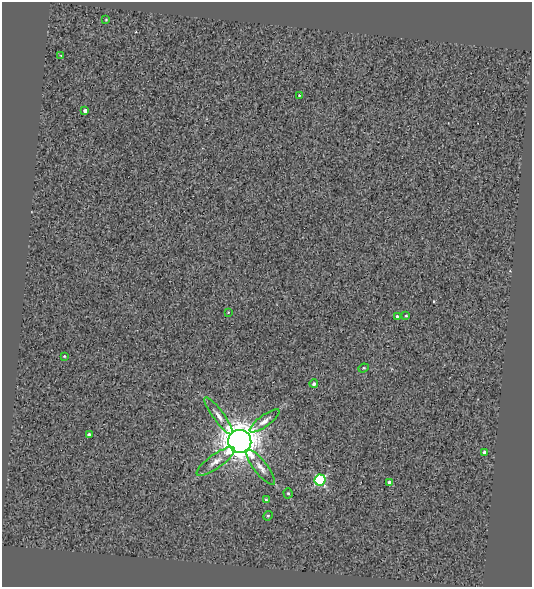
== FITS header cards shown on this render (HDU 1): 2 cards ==
NAXIS1  =                  530
NAXIS2  =                  585

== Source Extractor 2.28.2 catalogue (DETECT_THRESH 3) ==
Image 530 x 585 px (HDU 1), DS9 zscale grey, 1 PNG px = 1 image px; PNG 534 x 589 px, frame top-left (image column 1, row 585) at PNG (2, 2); each listed source drawn as its Kron ellipse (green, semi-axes under 4 px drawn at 4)
Background 0.464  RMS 7.5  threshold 22.5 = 3 sigma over >= 5 px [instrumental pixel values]
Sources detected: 22; all 22 listed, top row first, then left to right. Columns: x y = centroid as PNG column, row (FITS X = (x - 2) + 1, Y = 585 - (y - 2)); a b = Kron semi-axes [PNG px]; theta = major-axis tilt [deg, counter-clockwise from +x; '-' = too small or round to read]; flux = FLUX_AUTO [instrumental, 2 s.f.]
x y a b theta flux
106 20 3 2 - 3.5e+02
61 56 3 2 - 7.0e+02
299 95 3 2 - 4.8e+02
85 111 3 3 - 1.9e+03
228 312 3 2 - 3.1e+02
397 316 3 3 - 8.4e+02
406 316 3 2 - 4.8e+02
64 356 3 2 - 4.3e+02
363 368 5 4 - 7.3e+02
314 384 4 4 - 1.2e+03
218 416 22 5 -53 3.5e+03
265 421 18 5 36 2.7e+03
89 435 4 3 - 1.8e+03
240 441 11 11 - 1.3e+06
484 453 4 3 - 2.3e+03
216 461 23 7 36 4.4e+03
261 467 21 6 -52 3.7e+03
320 480 5 5 - 5.4e+04
390 483 4 4 - 2.3e+03
288 493 5 4 - 6.8e+02
266 500 4 3 - 1.0e+03
268 516 5 4 - 6.9e+02